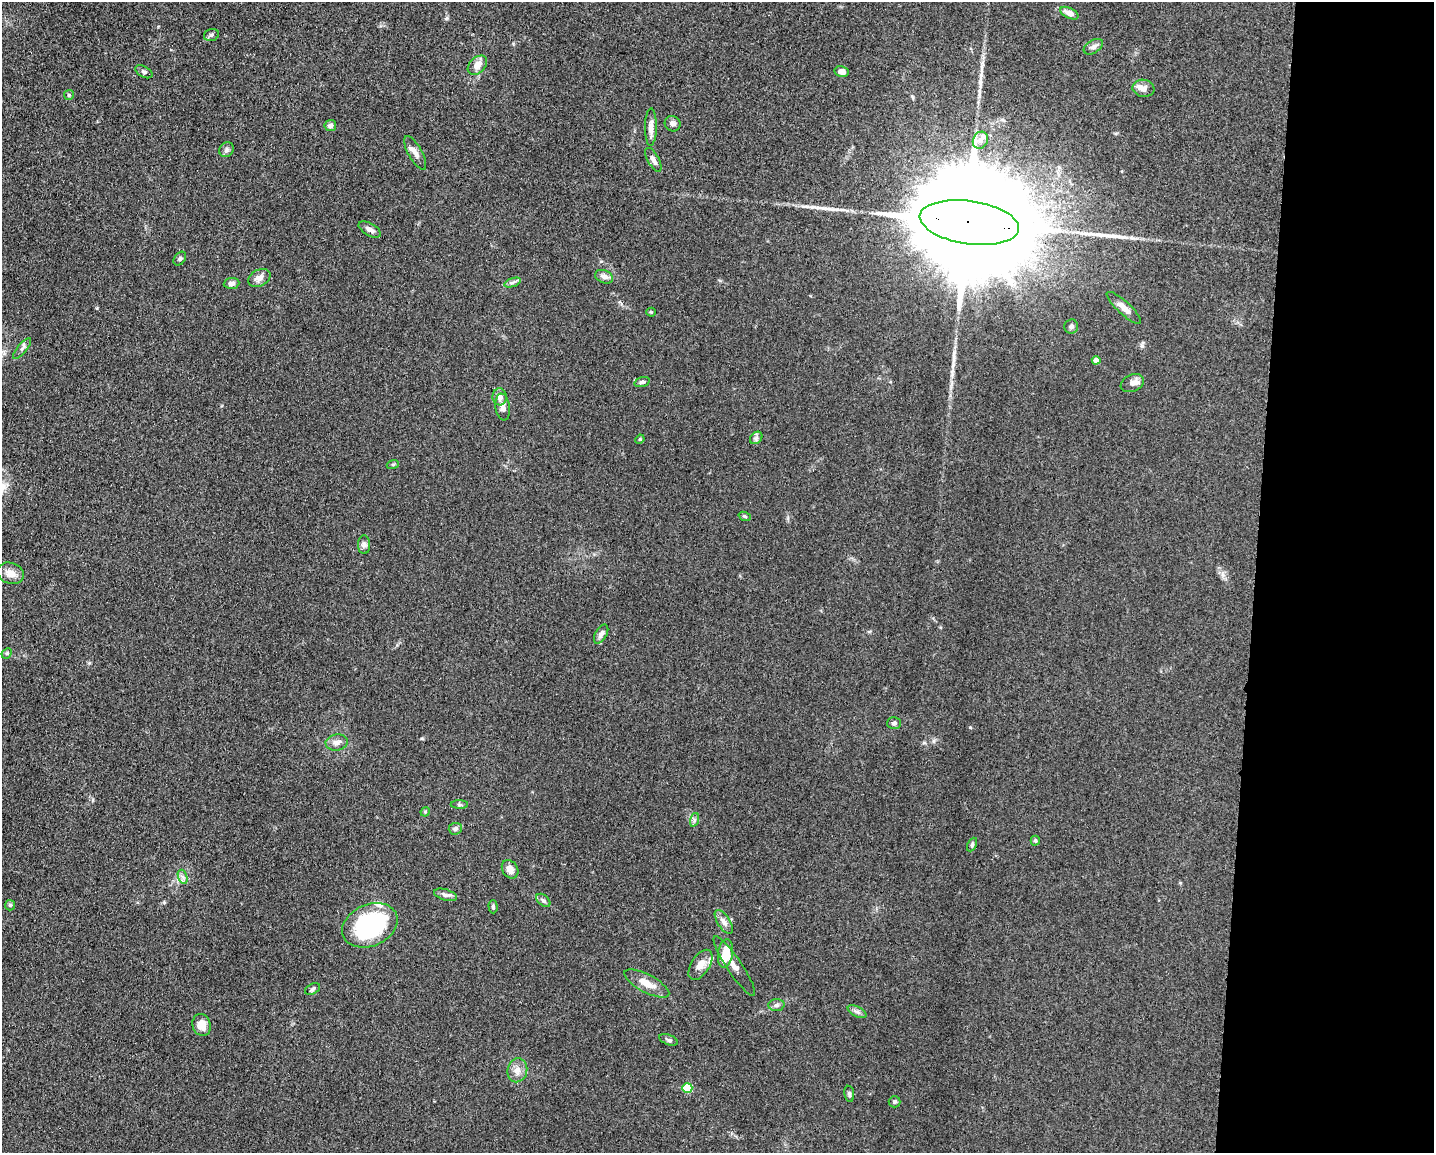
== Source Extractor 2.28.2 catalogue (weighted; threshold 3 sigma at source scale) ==
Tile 9 of 3 x 4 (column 3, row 3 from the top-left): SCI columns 3091-4522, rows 1159-2309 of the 4639 x 4618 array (HDU 1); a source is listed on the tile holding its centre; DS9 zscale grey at full resolution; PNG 1436 x 1155 px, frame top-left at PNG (2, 2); each listed source drawn as its Kron ellipse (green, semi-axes under 4 px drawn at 4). Shown black and unused: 12% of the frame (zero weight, under 3 of 5 exposures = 1% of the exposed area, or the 3 px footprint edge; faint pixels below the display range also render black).
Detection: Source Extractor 2.28.2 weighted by HDU 2 'WHT'; one run over the whole footprint, this tile lists its part. Background 0.0763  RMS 0.0066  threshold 0.0295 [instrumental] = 3 sigma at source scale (4.5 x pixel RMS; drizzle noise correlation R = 1.50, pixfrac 1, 0.05/0.05 arcsec/px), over >= 5 px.
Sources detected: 74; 1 inside a brighter object's white glare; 1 long thin detection or spike segment (spike, bleed or trail) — neither listed nor drawn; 4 inside a brighter listed object's ellipse — not listed separately; the other 68 listed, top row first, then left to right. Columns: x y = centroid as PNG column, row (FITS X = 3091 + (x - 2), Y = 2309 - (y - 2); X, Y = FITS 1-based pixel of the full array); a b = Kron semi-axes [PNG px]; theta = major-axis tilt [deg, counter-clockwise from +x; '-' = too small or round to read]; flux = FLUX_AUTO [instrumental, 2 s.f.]
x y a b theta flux
1069 13 10 5 -26 4.5
211 35 8 5 16 1.4
1093 47 11 6 32 2.6
477 65 11 8 44 5.5
144 72 9 5 -29 1.5
842 72 7 5 -13 3.6
1143 88 11 8 -8 4.3
69 95 5 5 - 0.9
673 124 8 7 - 2.4
330 126 6 5 - 3
651 127 19 6 89 4.2
980 140 9 7 61 3.2
226 150 8 7 - 1.9
415 153 19 7 -60 4.2
653 160 13 5 -61 3.3
969 222 50 21 -8 41000
370 229 12 6 -30 3.2
180 259 7 5 51 1.3
604 277 9 6 -23 3.1
259 278 12 8 28 4.3
231 283 8 5 5 2.3
513 283 9 4 19 1.5
1124 308 22 6 -43 5.4
651 312 4 4 - 0.69
1071 326 7 7 - 1.6
22 349 13 4 51 1.8
1096 360 4 4 - 4.8
642 382 8 4 16 1.5
1132 383 12 8 23 4
500 397 8 7 - 4.1
503 407 13 7 -82 3.5
756 438 7 5 45 1.7
640 439 5 3 - 0.68
393 464 6 4 19 0.75
745 516 6 4 -20 0.79
364 545 9 6 -89 2.2
11 573 13 10 -18 6.2
601 634 10 5 60 2.7
7 653 6 4 46 0.98
894 723 7 6 - 1.8
337 742 11 8 8 3.4
459 805 9 4 -1 1.2
425 812 5 4 - 0.66
694 820 7 4 72 1.2
455 829 6 6 - 1.9
1035 841 5 4 - 1.2
972 845 7 4 65 1.1
510 869 10 7 -57 4.5
183 877 7 4 -71 1.8
445 895 12 5 -17 2.4
543 900 8 5 -40 1.6
10 905 5 5 - 1.1
493 907 6 4 -88 1.2
724 922 14 6 -57 3.6
370 925 29 20 24 79
725 953 14 7 82 11
700 965 17 9 57 6.1
734 966 35 7 -56 6.1
647 983 25 9 -28 8.9
312 989 8 5 28 1.2
776 1005 8 6 5 1.9
857 1012 10 5 -27 1.8
202 1025 11 9 -73 6.9
669 1040 10 5 -21 1.5
517 1070 12 10 76 4.9
687 1088 5 5 - 28
849 1094 8 5 -81 1.4
895 1102 6 6 - 1.3
Overlapping masked pixels (flux is a lower limit): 1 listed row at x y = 969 222